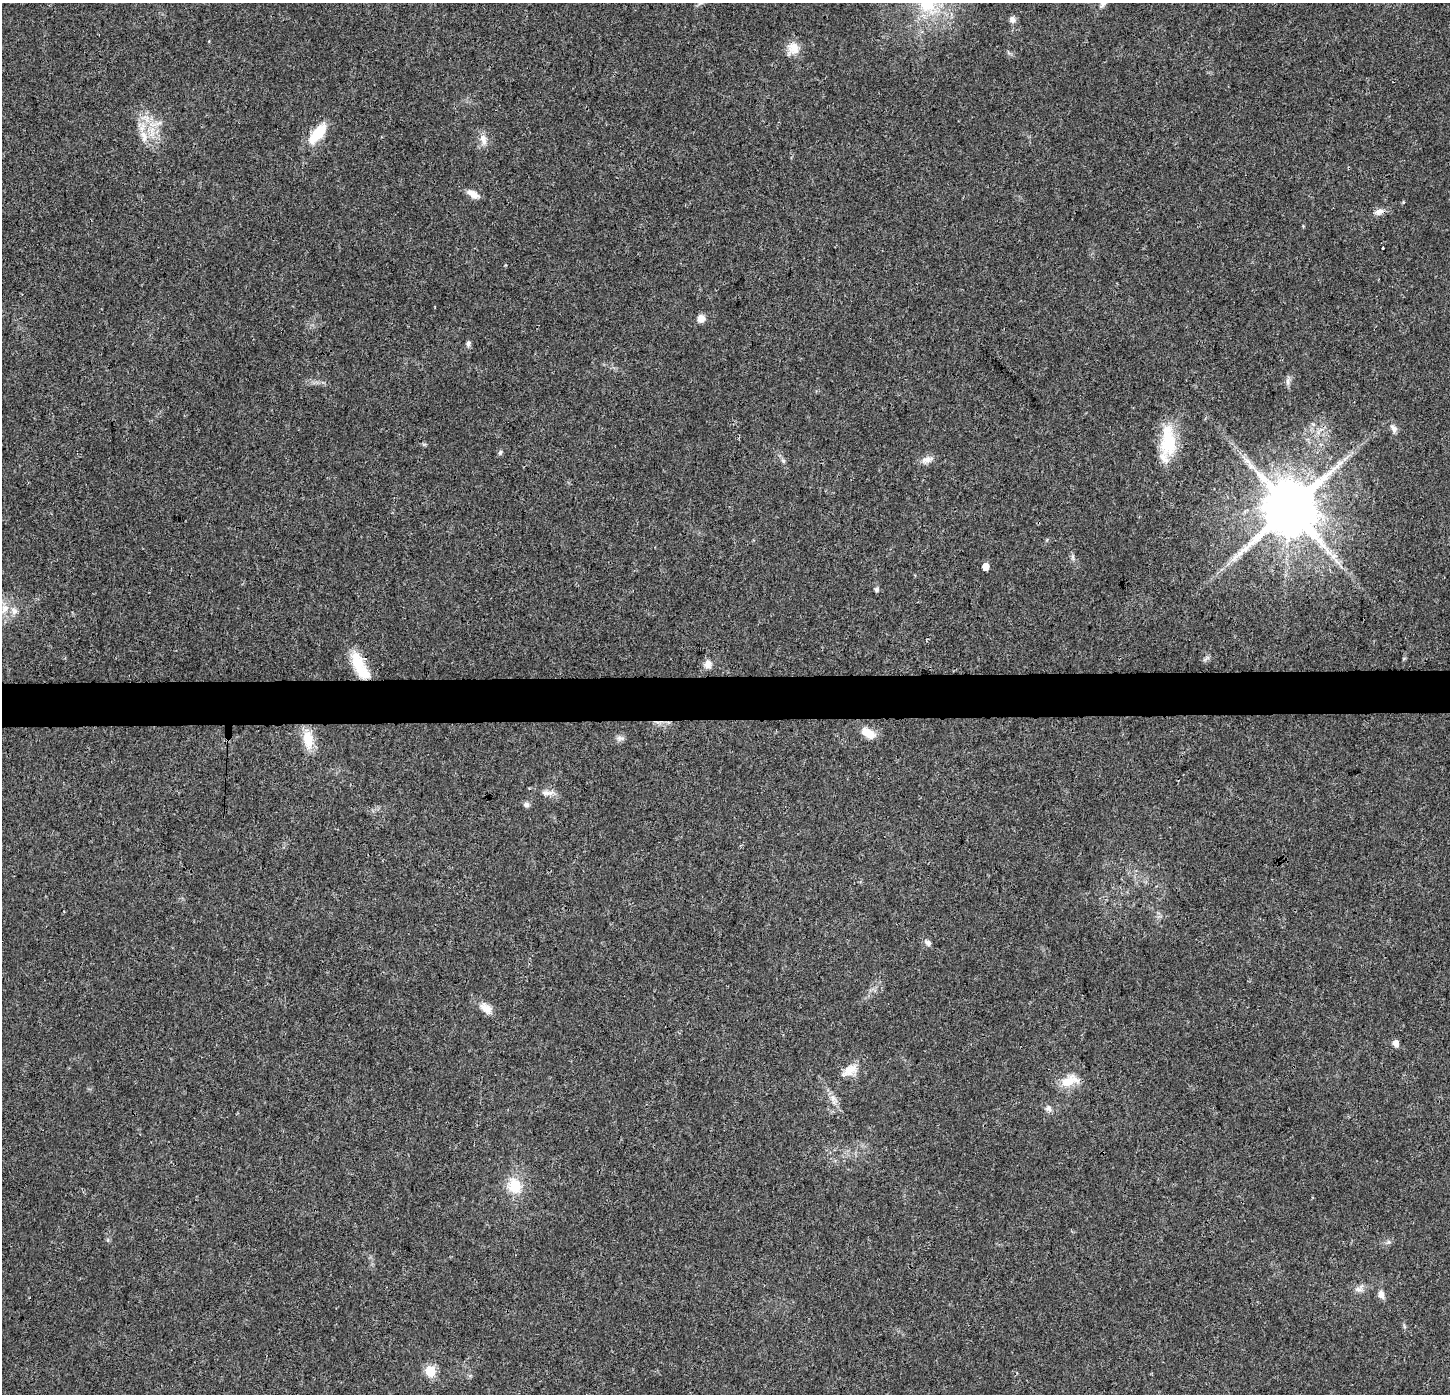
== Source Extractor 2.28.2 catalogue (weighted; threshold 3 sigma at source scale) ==
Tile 5 of 3 x 3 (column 2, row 2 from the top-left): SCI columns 1458-2905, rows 1605-2996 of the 4354 x 4601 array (HDU 1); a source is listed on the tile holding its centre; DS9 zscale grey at full resolution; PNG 1452 x 1396 px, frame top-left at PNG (2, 3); no overlay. Shown black and unused: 3% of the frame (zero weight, under 3 of 4 exposures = <1% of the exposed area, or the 3 px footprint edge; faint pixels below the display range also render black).
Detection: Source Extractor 2.28.2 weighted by HDU 2 'WHT'; one run over the whole footprint, this tile lists its part. Background 0.0264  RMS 0.0031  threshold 0.014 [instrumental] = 3 sigma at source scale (4.5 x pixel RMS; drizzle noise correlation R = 1.50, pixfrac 1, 0.0396/0.0396 arcsec/px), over >= 5 px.
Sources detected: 49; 3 long thin detections or spike segments (spike, bleed or trail) — not listed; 3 inside a brighter listed object's ellipse — not listed separately; the other 43 listed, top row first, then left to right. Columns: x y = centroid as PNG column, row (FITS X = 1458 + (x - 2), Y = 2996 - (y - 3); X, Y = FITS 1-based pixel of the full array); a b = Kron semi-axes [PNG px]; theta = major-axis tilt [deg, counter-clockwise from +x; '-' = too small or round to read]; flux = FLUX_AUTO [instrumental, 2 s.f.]
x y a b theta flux
1103 3 15 7 58 1.7
1012 19 8 7 - 1.3
793 48 16 14 -89 4.2
152 131 15 6 89 3.3
318 133 25 11 50 9.4
144 136 19 8 -78 3.5
483 140 15 8 -78 2.2
473 194 15 7 -30 2.6
1379 212 13 8 22 1.7
1383 248 3 3 - 0.6
701 318 8 7 - 2.3
468 343 7 6 - 0.91
1288 381 10 6 78 1.2
1313 424 6 4 -19 0.51
1394 428 12 8 -57 1.4
1168 441 43 19 -89 15
500 453 7 5 74 0.62
927 460 16 9 20 2.2
783 461 6 6 - 0.56
1289 508 15 14 - 2600
1073 557 7 4 -71 0.63
986 567 5 5 - 3.6
877 589 5 5 - 0.81
5 608 14 11 56 4.1
358 661 28 15 -65 8.1
708 664 9 8 - 2.3
868 733 17 9 -29 4.9
620 738 11 7 -5 1.2
308 740 25 13 -81 6.2
547 793 18 7 0 2.1
526 805 8 7 - 0.95
928 943 10 7 -39 1.1
486 1008 18 11 -40 3
1396 1043 8 7 - 1.7
849 1070 23 12 35 4.3
1069 1081 24 12 19 5.8
833 1098 9 6 -70 1.4
1048 1108 9 9 - 1.3
514 1186 18 15 -73 8.3
1389 1242 6 4 -17 0.55
1358 1289 12 7 -7 1.5
1381 1294 11 7 -77 1.7
430 1371 6 6 - 20
Overlapping masked pixels (flux is a lower limit): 1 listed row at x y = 358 661
Isophote crosses this tile's border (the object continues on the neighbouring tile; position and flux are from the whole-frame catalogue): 1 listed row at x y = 1103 3